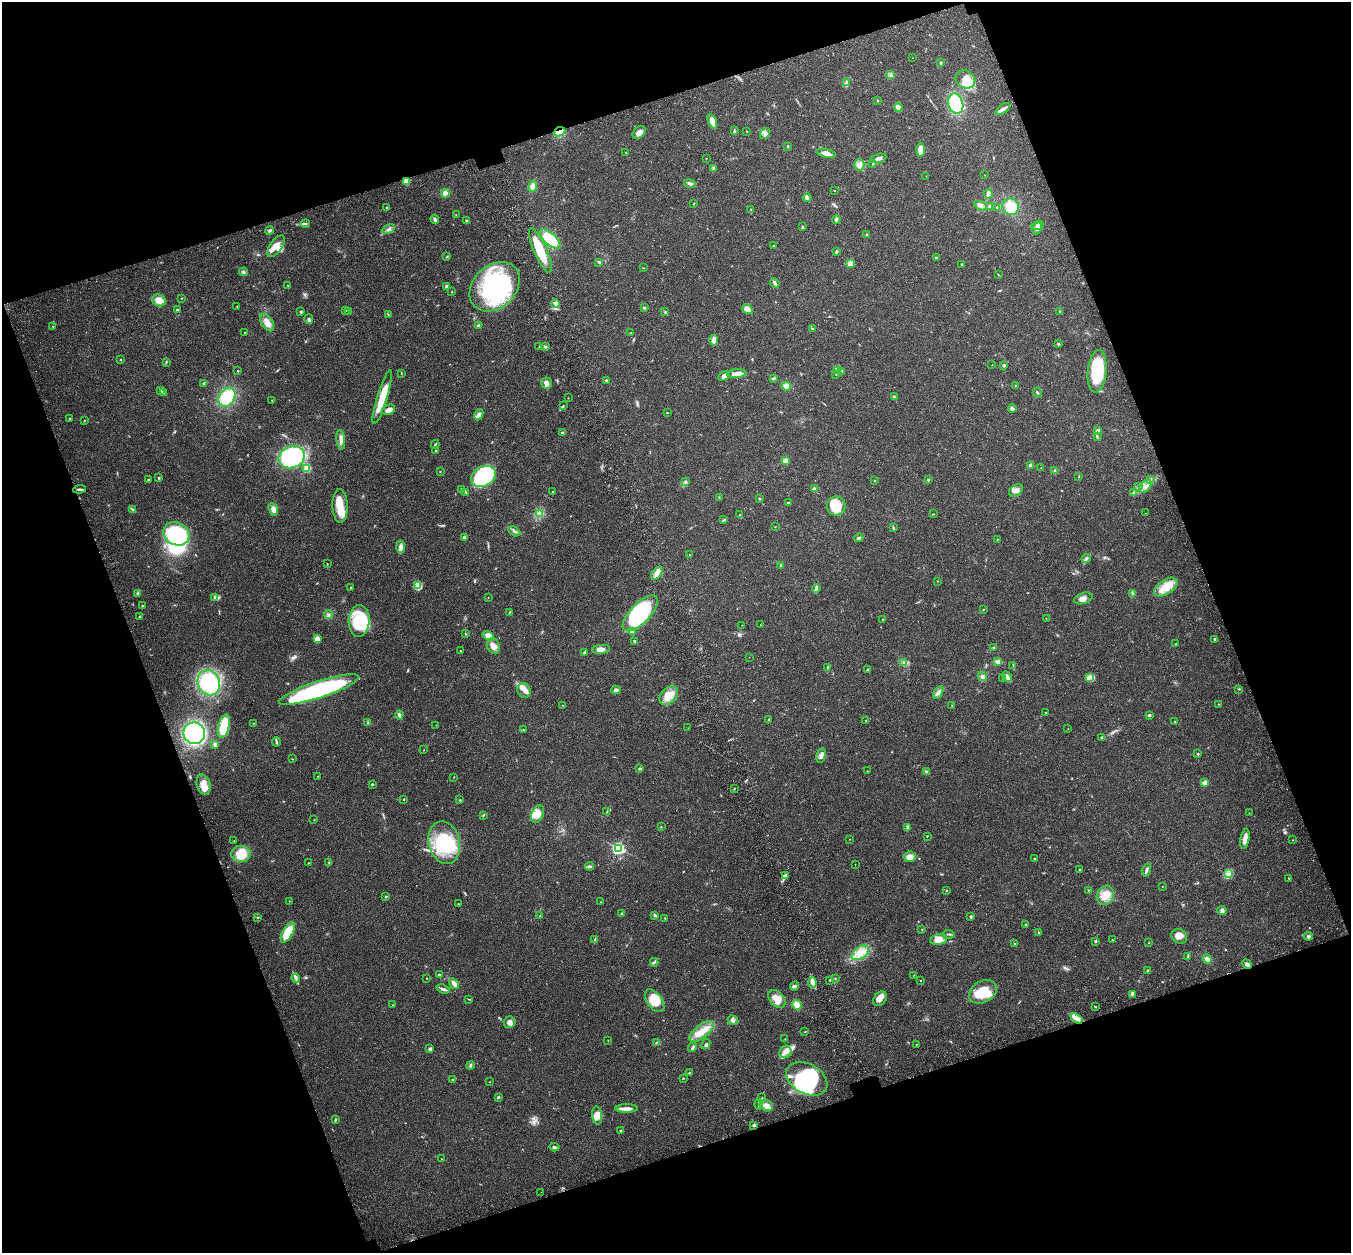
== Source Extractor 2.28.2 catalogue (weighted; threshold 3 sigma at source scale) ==
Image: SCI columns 108-5501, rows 207-5210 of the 5613 x 5470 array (HDU 1 of 3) = the unmasked area's bounding box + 8 px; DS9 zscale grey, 4 x 4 block average (1 PNG px = mean of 4 x 4 image px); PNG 1353 x 1255 px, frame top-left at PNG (2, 2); each listed source drawn as its Kron ellipse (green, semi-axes under 4 px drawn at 4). Shown black and unused: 39% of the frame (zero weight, under 3 of 4 exposures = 9% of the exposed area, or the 3 px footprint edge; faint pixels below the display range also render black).
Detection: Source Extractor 2.28.2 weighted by HDU 2 'WHT'. Background 0.0228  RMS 0.0031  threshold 0.014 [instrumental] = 3 sigma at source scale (4.5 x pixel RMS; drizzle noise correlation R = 1.50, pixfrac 1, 0.0396/0.0396 arcsec/px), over >= 5 px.
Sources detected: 425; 1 too faint to see at this stretch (4 x 4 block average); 10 inside a brighter object's white glare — neither listed nor drawn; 5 coinciding with a brighter row at this scale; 32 inside a brighter listed object's ellipse — not listed separately; the other 377 listed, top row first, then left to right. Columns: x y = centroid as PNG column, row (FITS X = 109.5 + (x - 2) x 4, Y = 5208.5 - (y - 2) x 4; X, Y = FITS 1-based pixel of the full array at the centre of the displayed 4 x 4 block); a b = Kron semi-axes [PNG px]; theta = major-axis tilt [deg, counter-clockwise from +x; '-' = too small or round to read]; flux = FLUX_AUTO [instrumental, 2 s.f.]
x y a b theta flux
913 58 2 2 - 0.38
941 63 3 2 - 1.7
890 75 3 2 - 1.9
965 79 10 8 -30 22
847 83 3 2 - 2
878 101 2 2 - 1.2
956 104 10 7 -74 93
898 107 4 3 - 9.6
1003 109 8 3 36 7.6
712 122 7 4 -69 23
734 130 3 2 - 1.3
747 131 2 2 - 1
560 132 6 4 24 17
639 132 7 5 41 12
765 133 6 3 52 5.5
787 146 2 2 - 3.5
921 150 7 4 88 17
626 153 2 2 - 0.8
826 153 10 4 -13 14
706 158 2 2 - 0.88
878 158 8 3 16 6.5
872 164 2 2 - 0.98
859 165 6 5 - 8.3
713 169 3 2 - 1.2
985 175 2 2 - 0.46
926 176 2 2 - 0.43
406 181 2 2 - 70
690 183 6 3 -13 5
533 186 6 4 81 9.1
834 191 2 2 - 0.73
445 193 4 4 - 10
988 194 5 4 - 5
807 198 4 3 - 3.7
694 203 2 2 - 0.9
981 206 6 3 -27 5.9
387 207 2 2 - 1.1
990 207 4 3 - 3.3
997 207 4 2 - 1.1
1011 207 8 8 - 37
751 209 2 2 - 1.1
456 215 2 2 - 0.64
435 219 4 3 - 3.3
836 220 4 3 - 2.9
467 221 3 2 - 1.8
305 224 5 2 - 3
1037 225 6 3 17 4.6
802 227 3 3 - 2
1037 228 6 2 64 4.3
388 229 6 3 32 4.9
270 230 4 2 - 4
867 234 3 2 - 2.5
550 239 13 5 -40 65
276 246 12 6 54 16
773 246 2 2 - 1.1
540 250 24 6 -66 69
837 252 3 2 - 2.5
447 257 3 2 - 1.5
936 257 2 2 - 1.1
599 262 3 2 - 2.1
850 263 2 2 - 1.1
962 264 2 2 - 1
644 268 2 2 - 0.7
243 272 4 3 - 3.4
998 274 2 2 - 0.67
775 283 5 3 - 4.6
288 286 2 2 - 0.71
446 286 3 2 - 3
495 287 28 21 44 240
452 292 2 2 - 0.74
181 298 2 2 - 0.75
159 300 7 5 -20 19
555 304 4 2 - 4
237 306 2 2 - 1.2
644 308 3 2 - 1.7
747 309 6 4 -32 17
177 310 3 2 - 2.5
346 310 2 2 - 0.66
349 311 2 2 - 0.63
1060 311 2 2 - 0.68
301 312 2 2 - 6.6
665 312 2 2 - 0.89
388 314 2 2 - 1
309 319 5 3 - 3.5
267 322 10 6 -58 15
53 326 2 2 - 0.72
478 326 4 2 - 3
812 329 3 2 - 2.1
631 332 2 2 - 0.48
245 333 2 2 - 0.66
714 340 5 3 - 12
1059 344 3 2 - 1.7
539 347 2 2 - 0.84
545 347 3 2 - 2.4
120 360 2 2 - 2.2
166 362 2 2 - 0.93
992 365 2 2 - 0.35
1004 365 2 2 - 9.9
238 371 2 2 - 3
838 371 2 2 - 1.2
1097 371 21 9 84 110
842 372 2 2 - 0.69
401 373 3 2 - 1
737 374 9 4 4 11
836 374 2 2 - 0.98
724 376 6 4 26 5.7
773 378 4 2 - 3.7
606 380 2 2 - 3.5
204 383 2 2 - 5.4
546 383 5 5 - 8.2
1015 385 2 2 - 0.71
786 386 5 4 - 14
161 390 2 2 - 0.75
163 392 3 2 - 1.3
1037 393 5 2 - 2
227 397 10 7 56 69
382 397 28 5 73 47
894 397 3 2 - 1.9
568 398 2 2 - 0.52
272 400 2 2 - 0.48
563 406 3 2 - 1.6
1012 409 4 2 - 7.5
389 410 7 4 26 8.6
667 413 2 2 - 1
479 415 6 3 63 4.7
69 419 3 2 - 1.3
84 420 3 2 - 0.88
1098 431 2 2 - 16
562 433 4 2 - 2.3
1097 436 3 2 - 1.9
341 440 10 3 -83 7.4
435 444 4 2 - 1.9
435 451 3 2 - 1.7
292 457 13 11 22 280
785 461 2 2 - 17
1030 465 2 2 - 13
307 468 2 2 - 64
1041 468 2 2 - 0.4
1055 471 3 2 - 2.6
440 472 2 2 - 0.85
484 476 13 9 27 140
1079 476 3 2 - 1.1
159 478 3 2 - 1.9
1151 479 3 2 - 1.5
149 480 3 3 - 2.1
874 480 2 2 - 1.3
928 480 3 2 - 1.6
685 482 3 2 - 2.1
1145 486 7 5 47 10
1138 487 2 2 - 0.98
80 489 6 2 6 3.2
462 489 3 3 - 3.3
814 489 2 2 - 17
1016 490 7 5 36 10
552 492 2 2 - 0.59
466 493 4 2 - 1.8
1133 493 3 2 - 1.5
719 497 2 2 - 0.74
759 498 2 2 - 1.5
788 502 4 2 - 2.3
340 506 17 7 -88 38
836 506 9 9 - 46
132 509 3 2 - 2.2
273 509 6 4 -67 11
539 513 3 2 - 2
1145 513 2 2 - 0.35
933 514 2 2 - 0.79
740 515 3 2 - 1.1
724 520 4 2 - 1.9
775 527 2 2 - 0.77
893 528 3 2 - 1.7
514 531 6 3 -30 4.2
176 534 13 11 -27 140
464 537 3 3 - 3.7
859 538 4 2 - 2.6
997 539 2 2 - 0.68
401 547 6 3 -88 8.5
690 555 2 2 - 0.51
1086 559 5 3 - 3.9
327 564 2 2 - 1.1
780 566 4 2 - 1.8
657 573 7 4 53 10
937 581 2 2 - 0.5
418 585 3 2 - 3.3
351 587 2 2 - 2.8
1166 587 13 7 33 32
816 588 4 3 - 3.8
138 593 4 3 - 2.7
1132 593 4 2 - 2.4
214 597 4 2 - 2
488 597 2 2 - 0.4
1083 598 9 5 18 10
142 606 2 2 - 0.69
983 610 2 2 - 0.91
509 612 3 2 - 1.1
640 613 23 10 46 200
329 615 4 2 - 2.6
140 617 3 2 - 1.7
1046 618 2 2 - 0.42
882 619 2 2 - 0.73
359 621 16 10 86 82
742 625 2 2 - 0.59
760 625 2 2 - 0.53
632 632 3 3 - 6.8
466 634 3 2 - 0.64
488 636 6 4 -30 15
317 639 3 3 - 15
1214 639 2 2 - 4.5
635 641 3 2 - 3.7
1175 644 2 2 - 0.8
493 646 8 6 -68 11
994 648 2 2 - 3.9
601 649 9 4 4 9.9
460 651 2 2 - 1
584 652 3 2 - 1.8
749 657 2 2 - 0.32
904 662 2 2 - 1.7
998 662 4 3 - 6.1
1013 665 2 2 - 0.58
828 667 3 2 - 2
867 670 3 2 - 1.2
982 676 5 4 - 4.9
1007 677 6 4 -62 6
1003 678 2 2 - 0.74
1090 678 2 2 - 1.9
209 683 13 11 -67 130
1238 689 2 2 - 0.55
319 690 42 8 18 270
524 690 7 6 - 11
616 690 4 4 - 5.1
938 692 7 3 58 7.4
669 696 11 7 44 25
1218 704 2 2 - 0.8
562 705 2 2 - 0.45
952 705 2 2 - 1
1046 713 2 2 - 0.63
399 715 4 3 - 4.4
1149 715 2 2 - 9
769 720 2 2 - 3.5
865 720 2 2 - 0.61
1175 721 2 2 - 0.79
253 723 2 2 - 0.75
368 723 4 2 - 1.7
436 725 2 2 - 0.39
224 726 12 5 75 49
688 728 2 2 - 0.31
1068 729 2 2 - 0.41
524 730 3 2 - 0.71
194 733 11 10 - 230
1102 737 4 2 - 2
276 742 5 2 - 3.1
215 744 4 4 - 4.3
424 750 2 2 - 0.66
1198 754 2 2 - 2.5
821 756 7 4 76 7.2
292 759 2 2 - 0.81
640 769 3 2 - 2.1
867 771 2 2 - 0.88
926 772 4 3 - 2.6
318 776 2 2 - 0.75
454 777 2 2 - 0.51
1205 783 4 3 - 7.3
372 784 3 2 - 1.4
203 785 10 7 -74 20
734 789 2 2 - 1
404 799 2 2 - 2.4
460 800 3 2 - 1.2
607 812 2 2 - 1.1
1249 813 2 2 - 0.62
538 814 9 6 67 14
483 815 3 2 - 1.5
314 820 2 2 - 0.76
661 827 2 2 - 0.81
907 828 3 2 - 1.9
927 836 2 2 - 1.2
850 839 2 2 - 0.53
1245 839 10 4 79 12
1293 840 2 2 - 0.62
234 841 2 2 - 0.66
444 843 22 15 -76 100
618 848 3 3 - 280
241 854 10 8 -1 36
910 857 6 5 - 14
1034 859 2 2 - 1.1
308 863 3 2 - 1.1
329 863 2 2 - 0.91
855 864 2 2 - 0.54
589 866 4 3 - 3
1079 870 2 2 - 1.7
1146 870 6 3 72 4.6
1229 873 3 2 - 2.2
785 875 4 2 - 3.3
1289 878 2 2 - 0.65
1163 886 2 2 - 0.48
946 890 2 2 - 2.1
1088 890 2 2 - 1
1105 895 10 8 63 24
386 897 2 2 - 2.7
289 901 2 2 - 0.54
600 902 2 2 - 0.38
459 904 3 2 - 0.98
1222 911 5 4 - 4.7
622 913 3 2 - 1.7
540 915 3 2 - 0.96
655 915 4 3 - 3.2
257 917 3 2 - 1.8
971 917 3 2 - 1.5
665 918 2 2 - 0.65
1026 924 2 2 - 0.87
922 929 2 2 - 1.1
288 932 11 5 62 56
1038 932 2 2 - 0.94
949 934 6 2 -5 2.3
1179 936 8 7 - 13
1309 936 4 3 - 4.1
595 940 4 2 - 4.4
938 940 8 5 11 17
1112 940 2 2 - 0.85
1096 941 3 2 - 1.8
1148 943 2 2 - 0.6
1015 944 2 2 - 0.76
860 953 10 5 34 21
1188 956 3 2 - 2.3
1207 959 5 4 - 7.8
654 962 4 2 - 2.8
1247 964 5 4 - 5.3
1147 970 3 2 - 1.1
439 975 3 2 - 2.8
914 975 2 2 - 0.68
296 978 4 2 - 3.5
426 978 2 2 - 1
835 978 2 2 - 0.63
830 980 2 2 - 1
920 980 2 2 - 1.5
812 983 5 3 - 7.1
454 984 6 3 -55 9.8
795 986 5 3 - 3.3
443 989 7 3 -17 5.1
983 992 15 10 29 40
1132 994 3 2 - 2
469 999 3 2 - 1.1
777 999 10 7 -48 23
880 999 8 5 48 11
655 1001 13 7 -54 40
392 1005 2 2 - 0.6
797 1005 5 4 - 19
1095 1006 3 2 - 1.4
1077 1018 6 3 -32 8.6
733 1020 5 4 - 5.7
510 1022 6 5 - 7.5
702 1031 15 6 39 26
805 1032 2 2 - 0.8
785 1039 2 2 - 0.71
608 1041 2 2 - 0.53
656 1043 3 2 - 1.2
706 1044 5 2 - 2.9
916 1044 2 2 - 0.97
693 1047 5 2 - 3.4
430 1049 2 2 - 11
785 1052 6 5 - 11
470 1066 4 2 - 3.1
689 1073 4 2 - 1.5
683 1078 4 2 - 0.82
453 1079 4 2 - 1.6
807 1079 22 15 -28 100
489 1082 2 2 - 0.41
498 1097 3 2 - 2.5
762 1098 2 2 - 0.97
759 1104 5 2 - 3.7
766 1106 7 5 -27 13
627 1108 11 3 1 11
597 1115 9 4 -83 11
335 1119 3 2 - 1.8
754 1125 3 2 - 3.6
620 1130 2 2 - 1.2
554 1147 5 3 - 3
441 1159 2 2 - 0.7
541 1192 2 2 - 0.28
Overlapping masked pixels (flux is a lower limit): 2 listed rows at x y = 560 132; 406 181
Diffuse or blended objects may show on this block-average render without a row.